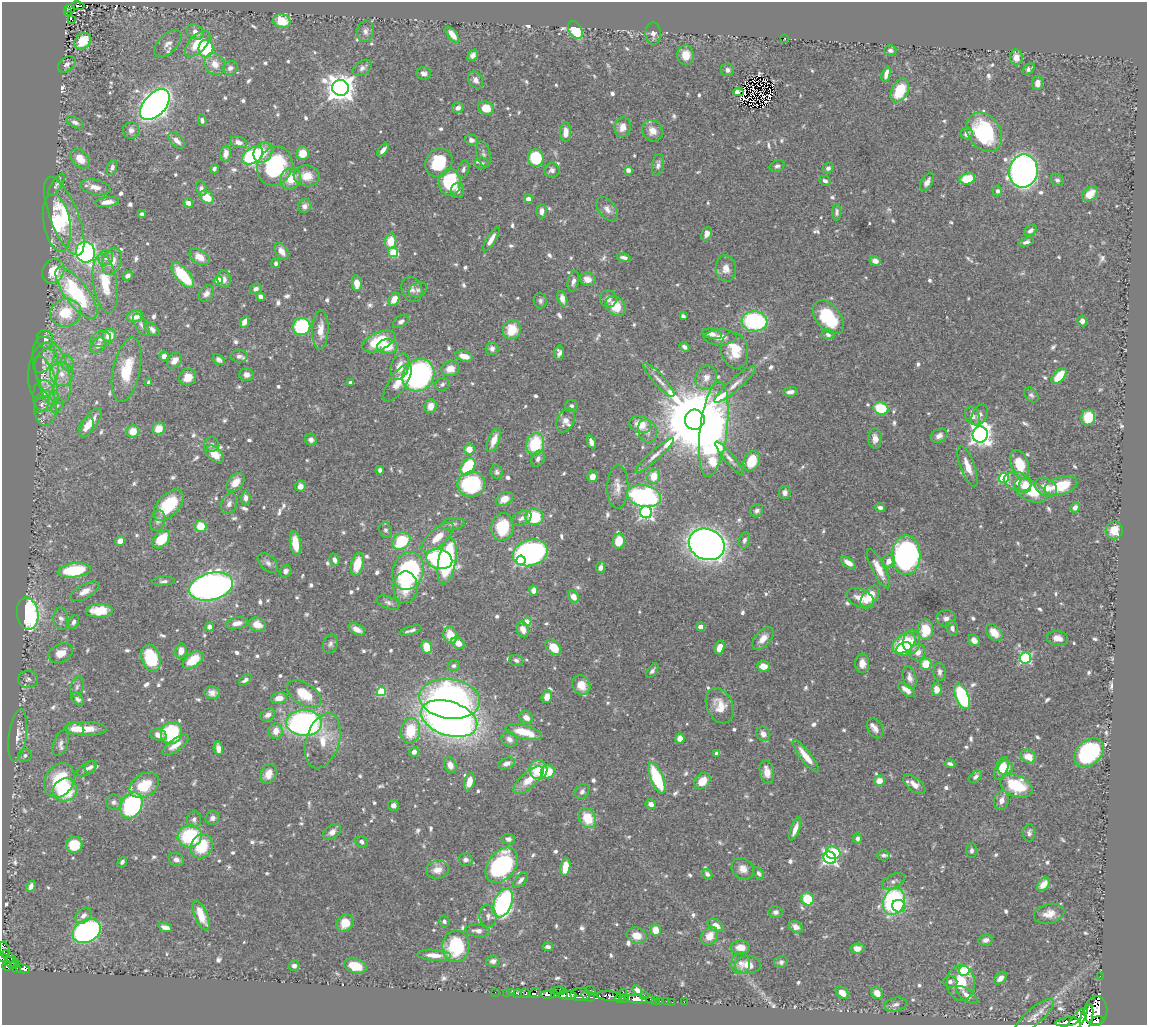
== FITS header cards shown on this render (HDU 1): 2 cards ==
NAXIS1  =                 1145
NAXIS2  =                 1023

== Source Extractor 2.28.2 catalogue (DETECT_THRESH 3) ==
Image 1145 x 1023 px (HDU 1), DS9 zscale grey, 1 PNG px = 1 image px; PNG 1149 x 1027 px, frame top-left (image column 1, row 1023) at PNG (2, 2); each listed source drawn as its Kron ellipse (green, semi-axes under 4 px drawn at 4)
Background 0.461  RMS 0.013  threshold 0.0399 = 3 sigma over >= 5 px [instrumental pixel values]
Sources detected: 880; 8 with non-positive FLUX_AUTO (blend fragments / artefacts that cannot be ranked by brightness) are neither listed nor drawn; of the other 872, the 500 brightest by FLUX_AUTO listed and drawn (372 fainter detections omitted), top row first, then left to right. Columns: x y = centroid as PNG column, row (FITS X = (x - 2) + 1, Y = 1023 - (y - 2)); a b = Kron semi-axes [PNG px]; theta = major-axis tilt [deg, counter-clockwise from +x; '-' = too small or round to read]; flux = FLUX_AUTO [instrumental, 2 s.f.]
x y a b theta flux
78 6 7 2 -9 8.2
70 9 5 3 - 3.1
67 12 3 3 - 12
72 20 3 2 - 3.8
282 21 9 7 -17 25
575 30 9 6 -58 39
365 31 11 8 82 4.6
195 32 9 7 -36 7.4
653 33 11 7 -88 4.7
452 35 9 4 -51 7
784 38 2 2 - 8.3
83 41 9 7 41 24
168 43 17 9 46 6.9
197 44 16 8 46 28
206 49 9 7 90 57
890 50 6 5 - 3.2
473 55 6 4 47 4
686 55 10 8 -85 13
1016 57 8 6 -85 8.7
67 64 10 6 40 3.3
215 64 12 9 -57 10
230 68 8 6 26 4.6
362 68 11 6 33 3.8
1029 69 7 4 39 3
727 70 6 6 - 3.3
424 73 7 6 - 4.1
886 74 8 4 76 5.7
476 80 9 7 -60 5.2
1037 83 7 5 83 6.5
340 88 8 8 - 1200
900 90 13 8 61 35
738 92 5 3 - 9.1
155 105 18 11 47 760
458 108 6 5 - 5
486 108 8 6 -26 18
202 120 6 4 -77 2.7
75 122 9 5 -26 3.1
623 127 10 8 76 9.4
131 130 8 8 - 4.5
652 131 11 10 - 9.8
566 132 10 5 89 8.6
984 132 21 16 -54 83
967 133 6 6 - 5.9
177 140 10 5 -44 7
471 140 6 5 - 3.7
238 142 8 5 -16 5.8
383 150 8 4 52 5.2
263 152 10 9 - 13
303 153 7 6 - 14
226 154 8 5 84 8.1
483 154 13 6 -76 3.8
253 156 11 7 33 120
536 158 9 8 - 38
80 159 11 8 -46 13
439 162 15 13 55 34
482 163 7 5 -10 2.9
658 165 11 6 81 3.9
275 166 20 17 68 80
777 166 8 5 24 2.6
112 167 8 5 69 3.3
828 168 6 5 - 3
214 169 4 4 - 2.7
463 169 9 5 73 3.1
552 170 8 7 - 3.6
628 170 4 4 - 6.5
1023 171 16 14 79 510
307 176 13 10 -7 14
291 179 11 10 - 16
967 179 8 5 12 29
1057 180 7 6 - 2.7
825 181 6 4 -29 3
450 182 13 11 88 58
927 182 10 5 58 5.7
56 185 13 5 56 2.7
95 187 15 7 -11 7.7
201 188 7 5 -76 3
457 190 7 6 - 3.9
997 191 5 4 - 3.6
1090 194 9 6 43 10
207 197 8 6 -42 17
528 199 4 4 - 9.6
107 202 12 5 6 7.2
188 203 5 4 - 5.9
305 206 7 6 - 4.2
607 209 14 8 -51 6.2
541 211 7 5 86 5.4
837 212 8 4 90 2.6
142 214 4 3 - 3.1
64 216 42 14 -68 45
57 223 29 13 -80 36
1030 230 7 5 39 3.3
707 234 7 5 62 5.5
491 239 14 4 58 7.1
391 241 8 5 84 20
1026 242 8 4 16 2.9
282 251 9 6 -57 8.6
85 252 10 9 - 210
393 252 5 4 - 35
200 257 11 7 -31 10
624 257 7 3 -11 3
106 258 8 7 - 4.2
112 261 14 9 67 10
875 261 5 4 - 6.2
276 263 5 4 - 2.6
726 269 13 10 -84 8.4
53 271 13 10 58 23
183 275 15 6 -49 54
128 276 5 4 - 3.4
224 279 9 6 -80 4.7
588 279 8 6 -15 8.8
218 280 4 4 - 21
573 281 10 5 78 4.2
105 283 30 12 -81 32
357 283 8 5 -86 11
256 289 6 5 - 3.5
412 289 13 10 -69 5.4
418 290 9 7 22 3.2
76 293 31 11 -53 91
206 293 9 6 51 4.9
260 296 4 4 - 4.8
394 299 7 5 60 11
562 299 8 4 -72 8.5
608 299 8 8 - 5.5
540 301 7 6 - 2.7
616 306 11 8 -43 20
66 313 15 14 - 30
135 316 8 6 13 11
683 316 4 4 - 2.6
828 317 19 12 -51 55
401 321 8 5 33 3.6
754 321 13 10 -5 130
1082 321 5 5 - 3.9
245 322 6 4 64 8
141 325 12 6 -59 3.6
302 326 9 8 - 82
152 329 8 5 -37 4.1
320 330 20 8 87 11
512 330 10 9 - 21
712 334 10 5 -10 6.5
828 334 6 5 - 3.5
109 335 6 6 - 15
720 337 16 7 1 9.1
45 339 9 8 - 4.4
101 339 10 8 17 4.5
379 341 17 9 25 36
98 345 8 6 51 5
387 346 10 7 1 18
684 347 5 4 - 2.8
492 349 6 6 - 3.8
735 350 18 13 -77 26
559 353 7 5 83 3.8
164 356 4 4 - 5.6
239 356 8 6 -1 3
464 356 9 5 -15 11
174 360 9 6 51 6.5
219 360 6 4 -39 3.2
44 361 13 8 55 7.2
67 363 8 6 -69 3.7
400 367 13 9 71 14
450 369 9 7 12 11
52 370 35 16 -71 36
127 370 33 13 78 34
43 371 29 15 83 21
62 374 12 11 - 12
247 374 7 6 - 4.9
418 375 17 15 47 200
1059 376 10 5 48 20
188 377 8 8 - 11
706 378 12 10 66 8.6
659 380 22 5 -48 6.6
47 381 26 9 -72 14
149 382 4 3 - 3.3
350 383 4 3 - 2.6
398 383 22 8 56 14
442 384 7 6 - 2.6
735 384 27 6 41 8.9
790 392 7 4 7 4.3
1031 395 8 6 -47 2.6
44 396 16 11 -89 10
41 404 9 6 51 3
57 405 8 5 63 2.6
430 406 7 6 - 9
571 406 6 6 - 2.8
45 408 18 11 88 11
881 408 7 6 - 36
979 415 11 7 62 4.9
972 416 9 7 -63 6.3
1088 417 8 7 - 31
565 420 13 8 61 6.7
695 420 10 10 - 14000
91 422 17 7 56 13
640 424 11 8 -18 17
86 427 11 6 70 7.6
159 429 6 6 - 14
714 429 48 13 83 380
133 431 6 6 - 14
648 431 12 9 -69 5.8
980 435 8 7 - 580
939 436 9 6 29 5.4
875 439 10 7 -88 5.9
311 440 6 5 - 4.3
494 440 12 5 68 11
591 442 7 4 -68 5.4
535 444 11 9 77 49
211 445 7 7 - 2.9
469 449 5 5 - 11
215 454 10 6 -42 16
655 455 25 5 42 7.2
729 458 21 5 -50 5
538 459 8 6 62 4.1
752 461 10 7 67 22
1019 464 15 9 -72 25
968 466 21 7 -69 13
468 467 9 6 58 59
380 470 4 4 - 3
497 472 7 5 -81 2.9
654 476 7 6 - 15
592 477 6 5 - 7.4
1004 478 5 5 - 81
235 482 11 7 48 9.3
1018 482 14 9 -16 11
471 484 14 12 9 90
1025 485 8 6 84 8.2
300 486 5 5 - 6.9
1061 486 17 9 15 35
618 487 21 10 89 9.4
1046 487 12 8 -30 13
1030 491 18 10 -29 37
785 493 6 5 - 3.9
644 496 17 11 -11 170
246 498 7 4 89 4.2
504 499 9 6 28 9
229 504 11 7 68 4.6
169 505 19 10 48 48
1075 507 5 4 - 5
880 508 5 3 - 3.1
757 511 7 6 - 2.9
646 512 6 6 - 220
534 517 9 8 - 44
522 518 10 7 27 4.3
157 521 10 7 74 3.8
453 524 12 6 9 3.8
201 526 6 6 - 22
502 527 14 11 82 41
386 530 8 6 -73 2.7
1114 530 9 8 - 11
437 537 20 8 43 17
161 539 10 7 48 29
744 540 8 5 73 3.4
120 541 5 4 - 8.1
401 541 10 7 42 50
619 541 7 6 - 21
295 543 12 5 -82 18
707 544 18 15 -24 890
530 553 18 13 17 270
906 555 20 14 89 250
439 559 13 10 -16 120
335 560 6 4 -68 3.8
521 560 5 4 - 67
447 561 23 8 80 140
888 561 7 6 - 7.1
268 563 12 7 -44 4.1
848 563 8 4 -34 6.3
357 564 11 6 77 26
601 567 6 4 67 4.7
879 569 22 6 -63 14
74 570 17 7 7 56
285 571 6 5 - 3.9
408 571 19 15 72 150
163 581 11 4 3 2.6
211 586 22 13 15 590
405 587 16 12 89 24
85 591 16 7 29 8.2
534 591 5 4 - 8
870 596 12 7 53 21
573 597 6 5 - 8.4
860 598 14 9 -26 10
388 603 12 6 -21 3.4
99 611 13 7 3 24
28 614 16 10 -80 150
946 618 9 8 - 5.2
61 619 11 7 -86 4
73 622 7 5 62 3
527 622 4 4 - 23
237 623 11 5 13 8.2
257 625 9 6 -18 12
209 627 4 4 - 6.1
700 627 4 4 - 9.4
952 628 7 5 -71 3.7
357 629 9 5 -27 8
523 629 8 5 -73 7.4
411 630 11 3 16 3
925 630 10 7 90 28
994 633 10 6 -46 14
450 635 8 6 -67 18
763 638 14 7 48 9.1
1057 638 11 7 -8 7.6
974 640 6 5 - 4.3
912 642 12 8 85 11
458 643 7 5 -35 11
904 643 13 8 40 58
330 644 9 7 69 3.4
427 647 7 5 -74 21
553 647 9 6 -45 19
719 647 7 5 71 9.1
904 649 8 6 28 14
181 651 7 5 80 9.1
918 652 8 8 - 8.4
61 653 13 9 27 12
151 658 14 9 -72 53
1025 658 6 5 - 110
193 660 11 6 35 26
516 660 7 5 -19 3
862 663 9 7 89 7.4
926 664 5 5 - 19
454 666 6 5 - 2.7
763 666 6 5 - 11
652 671 8 4 55 3.1
939 672 9 6 -87 3.6
910 678 12 6 -76 5.5
28 679 10 8 3 4
245 680 7 4 36 3.3
581 685 10 8 -62 14
77 687 10 6 72 2.9
937 689 6 5 - 9.3
906 690 10 5 -37 8.8
381 692 5 4 - 44
212 693 8 6 -9 5.4
304 694 19 10 -33 26
962 696 13 6 -68 100
547 697 6 5 - 9
279 698 8 5 12 8.7
78 699 7 5 -47 3.4
450 699 30 20 -8 400
720 706 18 13 -66 16
268 715 8 6 27 4.2
526 717 7 6 - 7.4
449 719 29 17 -18 600
304 723 18 13 -2 260
875 728 10 7 -62 4.8
75 729 9 6 -15 7.2
86 729 21 7 -1 23
276 731 8 6 83 9.8
410 731 13 9 79 30
524 732 18 6 -15 29
171 733 11 10 - 78
763 734 7 6 - 5.1
18 735 26 8 82 11
158 735 8 6 -18 6.9
680 738 5 4 - 9.4
509 739 8 7 - 5.3
323 741 28 16 73 25
61 743 14 7 70 4.4
176 745 15 6 34 8.3
218 748 7 4 -77 5.5
414 752 5 4 - 5.5
717 753 4 4 - 4.2
1089 753 17 12 41 120
25 755 7 6 - 2.9
806 756 20 5 -52 15
1028 756 8 6 -30 13
506 763 9 5 20 4.8
950 764 5 3 - 2.8
450 765 8 6 -66 7.5
91 767 7 5 43 2.9
1001 768 12 6 69 16
1005 768 7 7 - 9.5
87 769 11 5 35 3.6
538 770 9 9 - 32
548 772 7 6 - 24
767 772 12 7 -77 9.6
268 774 10 7 67 11
976 777 8 5 45 3.5
657 778 16 6 -67 62
59 780 18 14 59 51
528 780 19 8 41 18
702 781 9 7 48 16
879 781 5 5 - 11
469 782 9 5 75 11
914 784 13 7 -38 8.2
144 785 16 11 33 28
1016 786 17 10 -23 53
65 790 12 11 - 51
582 791 8 6 53 3.6
1001 800 10 7 74 6.8
114 802 8 7 - 3.2
651 804 5 5 - 5.2
132 805 14 10 62 140
393 805 5 5 - 3.7
212 818 7 6 - 3.8
587 818 10 8 -62 25
194 819 8 7 - 3.5
795 829 12 4 69 7.4
332 832 10 6 39 5.5
1029 833 9 6 87 3.7
190 836 12 11 - 69
858 838 5 4 - 3.8
508 839 7 5 -12 3.9
362 842 6 5 - 3.1
74 845 8 8 - 24
202 846 12 10 61 36
972 851 7 5 89 2.8
833 853 7 6 - 40
883 855 6 5 - 2.6
830 858 6 6 - 230
176 859 7 6 - 4.1
465 860 7 6 - 2.9
122 862 5 4 - 3
502 865 19 13 52 160
565 867 9 5 81 20
743 869 12 10 -39 7.5
437 870 11 9 6 9.6
759 873 7 4 -57 2.7
707 874 5 4 - 3.5
521 880 10 5 48 3.8
893 881 12 6 26 3.8
1043 884 8 5 49 13
31 886 6 4 67 4.3
807 899 7 6 - 33
894 902 13 10 68 150
503 903 15 9 69 220
899 906 6 6 - 41
776 912 6 6 - 3.5
1049 914 15 9 14 12
201 915 16 6 -68 17
83 916 9 6 43 4.5
488 916 11 8 -87 4.7
444 921 5 5 - 2.8
345 923 9 8 - 19
716 926 8 5 -31 8
796 927 7 5 -29 6.1
165 928 7 4 -21 8.8
656 930 6 5 - 17
87 931 15 11 28 240
478 931 12 6 -5 5.2
637 935 10 8 -15 11
709 936 10 8 53 11
986 940 7 5 11 4.8
456 946 16 13 88 57
548 947 5 3 - 2.8
740 948 9 7 0 9.2
857 948 7 5 7 5.1
5 950 8 5 -73 250
5 954 4 3 - 130
434 955 17 5 -4 9.1
3 958 5 3 - 73
11 958 5 3 - 88
493 961 6 5 - 3.7
11 962 6 5 - 160
781 962 7 6 - 2.7
741 963 11 9 78 6.2
15 964 4 2 - 51
748 965 13 9 2 14
7 966 5 3 - 43
294 966 5 5 - 3.7
355 966 11 7 -16 23
17 968 3 3 - 120
23 969 7 4 -13 140
964 971 5 5 - 88
1100 976 2 2 - 5.3
1000 978 7 5 44 6.8
950 982 7 5 -2 2.8
961 983 18 14 -88 29
637 990 5 4 - 5.7
558 991 6 3 -2 180
590 991 5 3 - 250
495 992 2 2 - 4.7
623 992 2 2 - 52
507 993 2 2 - 8.3
512 993 3 2 - 6.2
526 993 5 3 - 67
535 993 6 4 19 170
842 993 7 5 -42 8.8
877 993 6 5 - 11
518 994 4 3 - 14
548 994 7 4 4 580
580 994 10 6 1 940
554 995 4 3 - 150
563 995 5 4 - 730
967 995 12 5 -37 6.4
568 996 8 3 2 1200
588 996 7 5 -21 270
609 996 13 5 -6 310
644 996 3 2 - 140
624 998 5 3 - 290
619 999 5 2 - 270
636 999 11 4 -6 1200
650 1000 3 2 - 24
655 1001 3 2 - 22
660 1001 3 2 - 25
666 1001 2 2 - 6
672 1002 2 2 - 7.6
684 1002 2 2 - 5.7
895 1004 11 6 13 4.5
1096 1011 15 11 84 2400
1034 1017 25 8 41 8.4
1087 1017 13 6 75 2200
1077 1021 16 6 52 1600
1097 1021 7 4 17 170
1067 1022 11 4 8 650
At the frame edge (FLAGS 8, measured only in part): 2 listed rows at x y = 3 958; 1077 1021
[372 fainter detections neither listed nor drawn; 8 non-positive-flux detections neither listed nor drawn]